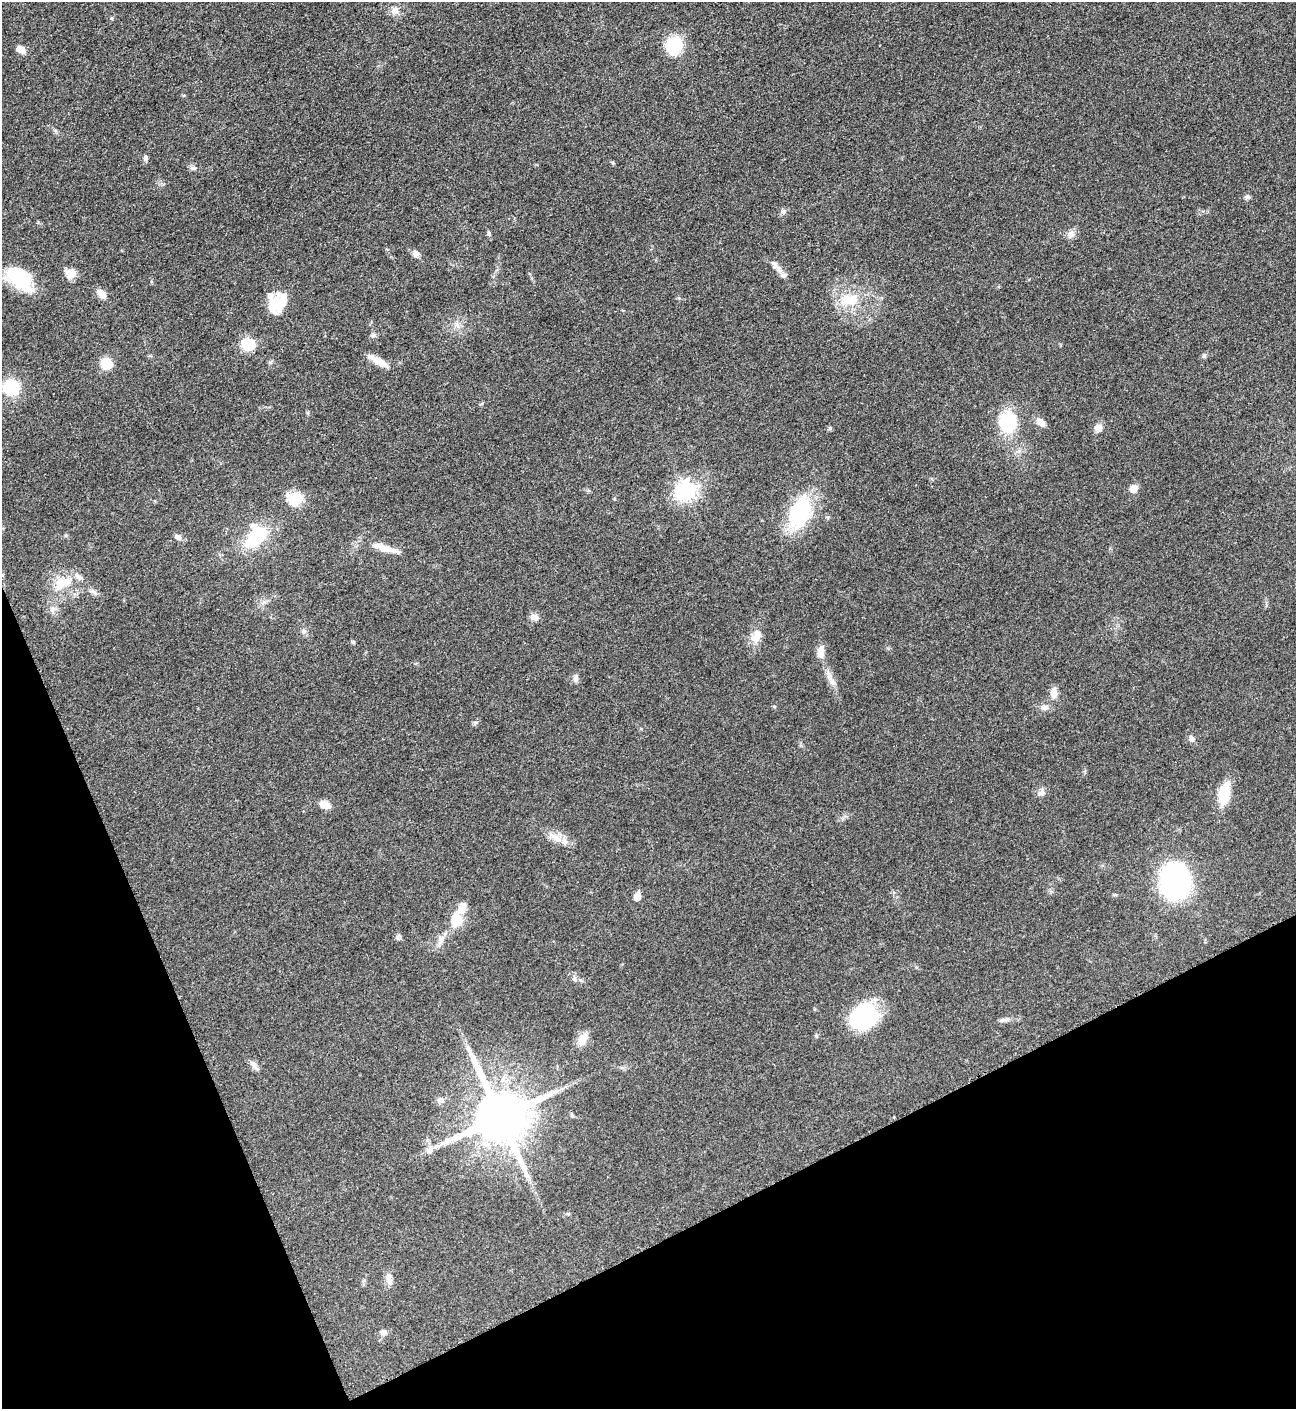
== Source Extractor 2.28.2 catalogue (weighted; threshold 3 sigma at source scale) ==
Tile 14 of 4 x 4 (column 2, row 4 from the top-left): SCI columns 1456-2749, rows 8-1414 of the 5635 x 5645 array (HDU 1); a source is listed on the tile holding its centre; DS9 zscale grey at full resolution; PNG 1298 x 1411 px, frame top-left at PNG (2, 2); no overlay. Shown black and unused: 21% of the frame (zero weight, under 3 of 5 exposures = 1% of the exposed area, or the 3 px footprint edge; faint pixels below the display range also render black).
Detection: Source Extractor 2.28.2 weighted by HDU 2 'WHT'; one run over the whole footprint, this tile lists its part. Background 0.0916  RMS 0.0067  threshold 0.0302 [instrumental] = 3 sigma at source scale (4.5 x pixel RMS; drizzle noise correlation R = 1.50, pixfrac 1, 0.05/0.05 arcsec/px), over >= 5 px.
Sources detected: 73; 1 inside a brighter object's white glare — not listed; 5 inside a brighter listed object's ellipse — not listed separately; the other 67 listed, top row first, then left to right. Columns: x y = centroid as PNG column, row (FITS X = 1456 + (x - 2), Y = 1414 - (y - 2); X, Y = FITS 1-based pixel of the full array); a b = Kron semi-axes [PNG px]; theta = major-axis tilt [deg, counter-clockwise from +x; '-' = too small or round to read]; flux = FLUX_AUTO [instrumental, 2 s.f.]
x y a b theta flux
394 10 10 7 1 3
112 18 5 3 - 0.76
673 45 20 17 56 23
21 49 10 7 -34 5.8
145 158 8 6 82 1.8
193 168 8 5 0 1.7
1247 197 7 6 - 1.6
783 211 8 5 42 1.8
489 233 6 4 -71 1.1
1071 234 10 8 55 3.4
415 253 10 7 -84 2.4
775 265 23 7 -49 4.9
70 274 12 12 - 6.1
20 278 32 18 -42 38
101 294 12 7 -49 5.5
850 300 24 14 9 17
276 301 21 17 56 12
373 335 7 5 20 1.5
248 344 12 11 - 19
1204 356 7 5 74 1.3
378 361 25 7 -30 8.4
106 364 8 8 - 19
11 387 13 12 - 32
1008 422 19 15 84 40
1040 422 11 7 -40 5.3
830 428 6 5 - 1
1098 428 8 8 - 5
1134 488 6 6 - 7.8
685 491 8 7 - 310
295 499 21 15 11 12
800 512 36 23 68 53
178 537 8 7 - 2.7
256 537 27 16 46 34
384 548 37 8 -17 10
63 583 29 13 21 15
52 610 9 6 85 2.3
534 617 11 9 -8 3.3
757 635 20 10 86 7.1
353 642 5 5 - 0.94
821 652 14 7 87 6.9
829 676 14 7 -65 4.7
576 678 11 6 83 2.3
1054 693 13 7 84 5.4
1044 707 9 7 -12 2.8
475 722 6 4 1 1.1
1191 738 9 7 -70 2.4
1041 793 10 8 27 2.9
1224 793 24 12 82 19
324 804 12 8 -20 6.4
557 838 12 9 -30 5.7
1175 881 26 22 -87 140
1115 895 7 3 8 0.89
637 896 8 7 - 4.7
456 919 20 13 -87 13
441 939 11 8 79 3.9
574 979 6 6 - 1.5
864 1017 31 23 33 53
1002 1020 7 4 19 1.4
582 1039 18 10 64 6.8
469 1051 18 5 -58 4.2
253 1063 8 6 -87 2.2
440 1100 10 8 13 3.2
572 1115 6 4 -44 1
500 1117 15 14 - 4500
429 1150 11 9 47 3.7
389 1279 18 7 -79 4.3
383 1332 10 7 12 2.8
Unlisted compact peaks at least as high as the median listed source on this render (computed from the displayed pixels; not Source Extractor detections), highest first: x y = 270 362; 816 1036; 397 937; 774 706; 613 163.